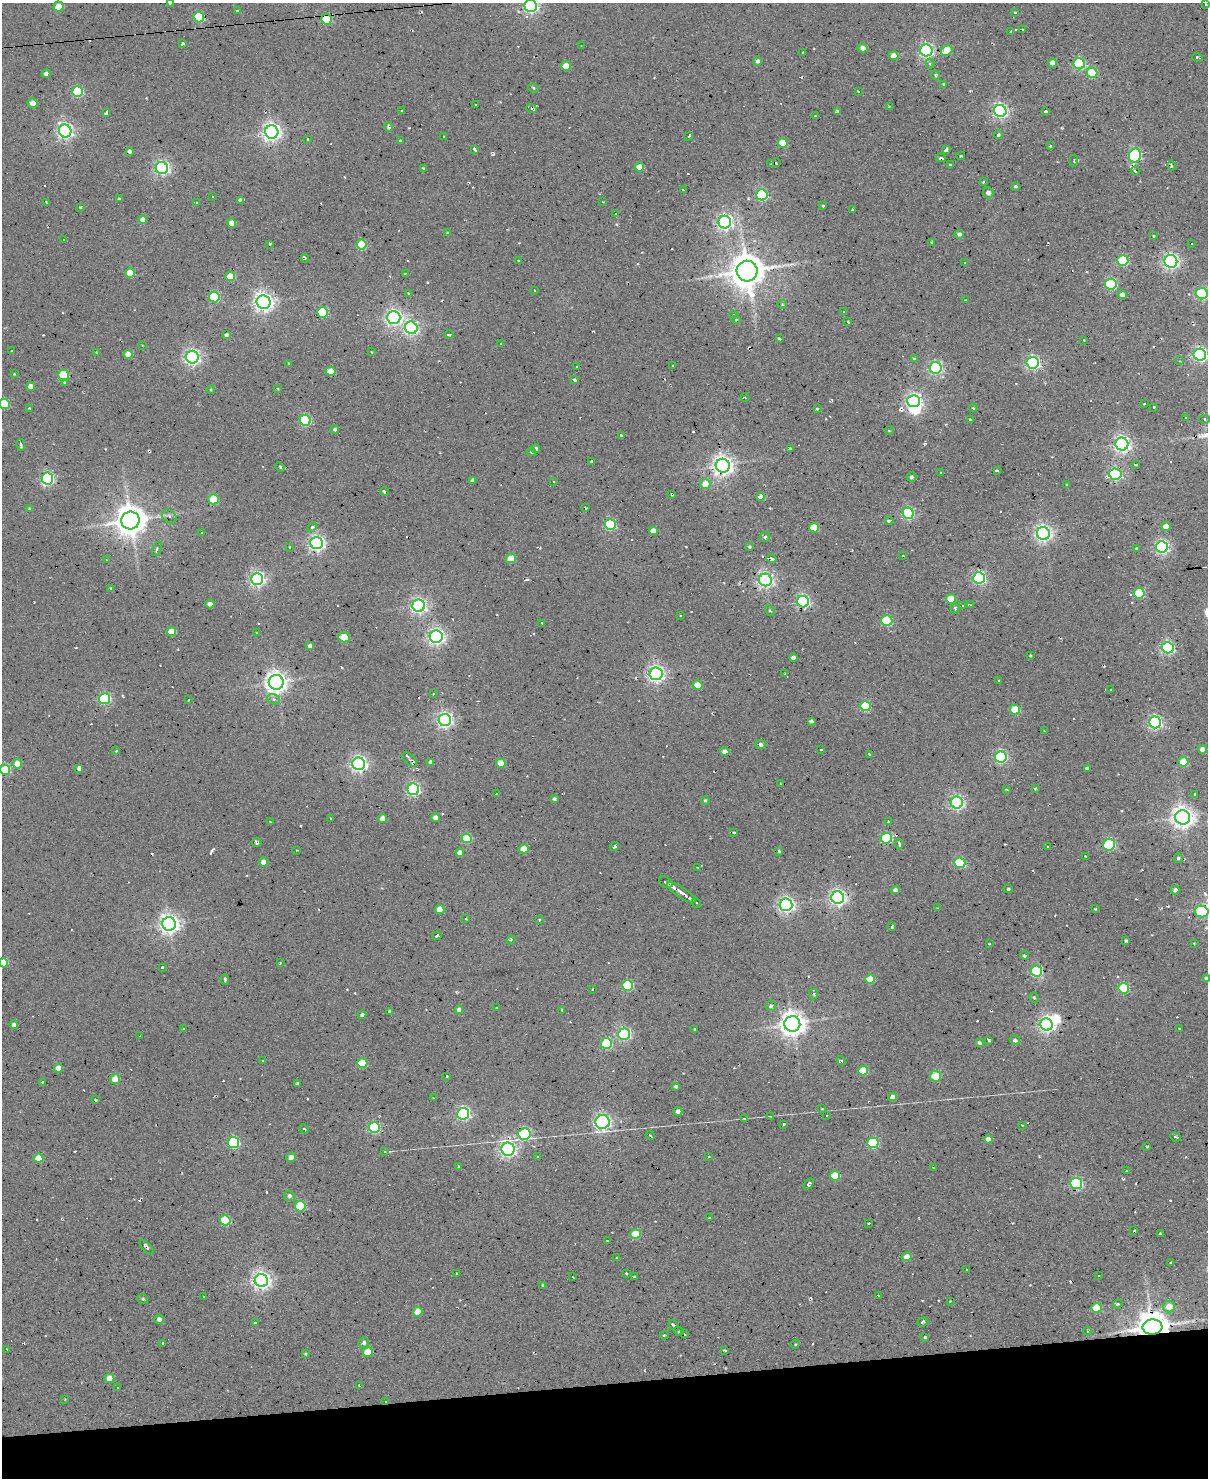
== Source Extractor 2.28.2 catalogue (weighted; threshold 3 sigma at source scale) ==
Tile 10 of 4 x 3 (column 2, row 3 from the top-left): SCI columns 1207-2412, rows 244-1719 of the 4825 x 4803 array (HDU 1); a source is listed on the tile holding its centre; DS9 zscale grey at full resolution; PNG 1210 x 1480 px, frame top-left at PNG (2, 3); each listed source drawn as its Kron ellipse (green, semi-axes under 4 px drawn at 4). Shown black and unused: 6% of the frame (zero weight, under 2 of 3 exposures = <1% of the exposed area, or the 3 px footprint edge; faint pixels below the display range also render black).
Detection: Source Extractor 2.28.2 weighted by HDU 2 'WHT'; one run over the whole footprint, this tile lists its part. Background 0.0779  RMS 0.12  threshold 0.537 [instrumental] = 3 sigma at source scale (4.5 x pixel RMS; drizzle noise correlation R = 1.50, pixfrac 1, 0.05/0.05 arcsec/px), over >= 5 px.
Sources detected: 487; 1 too faint to see at this stretch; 2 inside a brighter object's white glare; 41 cosmic-ray / hot-pixel residue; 1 long thin detection or spike segment (spike, bleed or trail) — neither listed nor drawn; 3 inside a brighter listed object's ellipse — not listed separately; the other 439 listed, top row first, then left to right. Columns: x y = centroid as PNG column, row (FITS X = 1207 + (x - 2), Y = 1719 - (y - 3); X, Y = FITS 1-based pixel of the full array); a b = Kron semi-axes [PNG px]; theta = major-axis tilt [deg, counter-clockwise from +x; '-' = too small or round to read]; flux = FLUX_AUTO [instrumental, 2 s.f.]
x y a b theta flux
170 3 3 3 - 22
1206 4 3 2 - 9.3
531 6 6 6 - 3300
58 7 5 5 - 250
238 11 3 3 - 28
1015 12 4 3 - 14
199 17 5 5 - 810
326 19 5 5 - 760
1023 30 3 3 - 22
1010 32 3 2 - 22
183 44 4 3 - 33
581 46 2 2 - 7.9
863 48 5 4 - 61
926 50 6 6 - 3000
947 50 6 5 - 300
803 52 3 2 - 6.9
893 56 5 4 - 120
1198 57 5 2 - 20
758 61 4 4 - 34
1052 63 4 4 - 81
930 64 5 4 - 18
1079 64 6 5 - 1500
566 66 5 4 - 220
1092 73 5 5 - 500
46 74 4 4 - 48
935 75 4 3 - 18
944 84 3 3 - 17
533 88 5 4 - 16
858 91 3 2 - 8.7
77 92 5 5 - 1100
32 103 5 4 - 100
476 105 3 2 - 9.5
889 106 4 3 - 9.1
531 108 5 3 - 19
402 111 3 2 - 11
838 111 4 3 - 16
1000 111 6 6 - 3500
1045 111 3 3 - 25
106 113 4 3 - 40
815 116 3 3 - 9.7
389 127 4 3 - 45
65 131 6 6 - 4100
272 132 7 6 - 6200
998 135 4 4 - 25
444 136 3 3 - 24
689 136 4 2 - 19
308 139 3 2 - 19
400 140 3 2 - 12
783 143 5 4 - 320
1050 146 3 3 - 16
475 150 4 3 - 25
946 150 4 3 - 68
130 151 4 3 - 41
1135 155 7 6 - 1800
961 156 4 2 - 14
941 158 5 2 - 19
1074 161 6 3 83 14
776 162 2 2 - 12
771 164 3 2 - 17
950 165 3 2 - 13
1171 165 5 2 - 16
639 167 5 4 - 140
162 168 6 6 - 3400
423 168 3 3 - 13
1135 171 5 3 - 30
983 182 3 3 - 13
1015 186 3 3 - 19
683 190 4 3 - 24
988 193 5 5 - 56
762 195 5 5 - 1600
212 196 2 2 - 9.3
120 199 3 3 - 20
240 200 4 3 - 23
46 202 3 2 - 11
603 202 3 2 - 7
197 203 3 2 - 14
823 206 3 3 - 17
80 207 3 2 - 11
852 210 4 3 - 28
616 214 4 3 - 20
143 220 4 4 - 87
725 222 6 6 - 4000
231 223 4 4 - 150
447 233 3 3 - 15
959 234 4 4 - 34
1153 236 3 2 - 10
64 240 3 3 - 17
932 242 3 3 - 15
270 244 3 3 - 28
361 244 5 5 - 580
1191 244 2 2 - 8.9
305 258 4 3 - 13
518 261 4 2 - 15
1123 261 5 5 - 900
1171 261 6 6 - 4000
965 263 3 2 - 9.4
747 271 10 10 - 30000
130 273 5 4 - 330
405 274 3 3 - 18
230 276 5 4 - 290
1111 284 6 5 - 1300
534 290 2 2 - 8.8
408 293 4 3 - 13
1202 294 6 5 - 1700
1122 295 4 4 - 84
214 297 5 5 - 900
965 300 3 2 - 12
264 302 7 6 - 7200
782 304 4 4 - 12
322 312 5 5 - 830
844 312 4 2 - 11
734 315 3 3 - 14
394 317 6 6 - 4400
736 320 4 3 - 16
848 322 3 2 - 20
411 328 6 6 - 2900
227 335 4 3 - 29
449 335 5 3 - 35
780 339 3 2 - 25
1084 340 3 3 - 10
501 344 3 2 - 19
142 345 2 2 - 11
11 351 3 3 - 20
372 352 3 2 - 6.6
96 353 3 3 - 13
128 354 4 4 - 160
1200 355 6 6 - 3600
192 357 6 6 - 4000
914 359 4 4 - 32
1180 361 3 3 - 8.6
288 363 3 2 - 11
1033 363 6 6 - 2800
673 366 3 3 - 24
577 367 3 3 - 18
935 368 6 6 - 2400
331 371 5 4 - 260
14 374 3 2 - 9.5
63 375 5 5 - 510
575 380 4 3 - 21
65 383 4 4 - 20
31 387 4 4 - 120
278 389 4 2 - 7.9
211 390 4 3 - 12
745 397 4 2 - 11
914 401 6 6 - 3900
5 404 5 5 - 580
1144 404 3 2 - 9.5
1154 407 3 3 - 17
29 408 3 3 - 14
973 408 4 3 - 11
817 409 4 3 - 12
1185 418 3 2 - 8.9
970 419 3 3 - 22
1204 419 5 4 - 21
305 420 5 5 - 1300
335 429 4 4 - 27
889 431 4 3 - 9.1
621 435 3 3 - 17
1122 444 6 6 - 5000
21 445 6 3 -81 35
790 448 3 3 - 19
536 449 4 4 - 38
531 452 5 3 - 18
592 461 3 2 - 13
1136 464 3 2 - 13
723 466 7 7 - 8500
280 467 5 3 - 14
997 471 3 2 - 22
941 472 3 2 - 12
1115 474 6 6 - 1800
911 477 5 4 - 30
47 479 6 5 - 2300
472 480 4 3 - 30
554 482 3 2 - 12
705 484 5 4 - 240
1067 485 3 2 - 16
384 492 4 3 - 25
672 495 4 2 - 14
761 497 4 4 - 80
213 499 5 5 - 630
585 507 3 2 - 15
29 509 3 3 - 16
908 513 6 5 - 1600
169 516 8 6 -39 38
130 520 9 9 - 23000
889 521 4 3 - 39
610 525 5 5 - 1200
1166 526 4 4 - 130
312 527 5 4 - 19
814 527 5 5 - 350
653 531 4 4 - 100
202 532 3 3 - 25
1043 533 6 6 - 4600
765 537 6 4 46 20
317 543 6 6 - 4400
289 547 3 2 - 11
749 547 3 3 - 16
1162 547 6 5 - 2900
1136 548 3 2 - 9.4
157 549 7 3 66 18
903 556 3 2 - 8.7
511 558 5 4 - 260
772 559 5 3 - 43
106 560 3 2 - 11
979 578 6 5 - 2400
257 579 6 6 - 3900
765 580 6 6 - 4400
110 588 2 2 - 9.3
1139 593 5 5 - 700
951 599 5 4 - 330
803 602 6 5 - 2200
210 604 4 4 - 51
971 605 4 2 - 9.3
419 606 6 6 - 4200
962 606 4 3 - 15
955 608 5 4 - 18
770 611 6 4 -60 17
680 616 3 2 - 11
887 621 5 5 - 920
542 623 3 3 - 13
171 632 5 4 - 240
256 633 3 2 - 6.7
344 637 6 5 - 450
436 637 6 6 - 4800
310 646 4 4 - 52
1168 648 6 5 - 2400
1030 655 3 3 - 16
793 657 4 4 - 55
656 674 6 6 - 4600
785 674 3 2 - 23
999 681 3 3 - 33
276 682 7 7 - 9700
697 685 5 4 - 180
1111 690 3 2 - 22
433 694 2 2 - 7.1
105 699 5 5 - 1400
273 699 6 5 - 33
188 700 3 3 - 17
865 706 5 5 - 860
1015 710 5 5 - 450
445 720 6 6 - 4200
811 721 4 3 - 25
1155 722 6 6 - 2800
1044 731 2 2 - 11
761 744 5 5 - 35
1202 749 4 4 - 71
821 750 3 3 - 17
116 751 3 2 - 10
725 751 4 4 - 80
870 754 3 3 - 26
1001 757 6 5 - 2100
410 759 9 5 -44 46
431 762 4 4 - 69
1183 762 5 4 - 440
501 763 5 4 - 230
17 764 5 4 - 240
359 764 6 6 - 4300
79 768 4 4 - 56
1087 769 4 4 - 37
5 770 5 5 - 590
780 783 2 2 - 10
413 789 6 6 - 2300
1006 789 4 3 - 12
1035 789 4 4 - 11
496 794 2 2 - 7.3
1195 794 3 3 - 29
554 799 4 3 - 27
705 800 4 4 - 21
957 803 6 6 - 2900
1183 817 7 7 - 10000
436 818 4 4 - 120
331 819 3 2 - 12
383 819 4 4 - 130
888 821 3 2 - 9.2
270 822 3 2 - 13
734 832 3 3 - 16
467 838 5 4 - 460
886 838 5 5 - 1200
257 842 5 3 - 26
899 844 5 3 - 32
1109 844 6 6 - 1500
614 847 5 3 - 32
1048 847 3 3 - 12
524 849 5 4 - 290
296 850 2 2 - 9.5
779 851 3 3 - 17
460 853 4 4 - 78
1085 856 3 2 - 7.8
1178 858 5 4 - 21
263 862 4 4 - 100
960 863 5 5 - 940
698 867 4 2 - 11
666 882 7 5 -28 41
1008 889 4 4 - 16
895 890 4 4 - 55
1175 890 4 4 - 45
681 892 17 5 -33 100
838 898 6 6 - 4500
696 903 5 3 - 17
786 905 6 6 - 4100
937 908 3 2 - 7.4
1095 909 3 2 - 12
440 910 5 4 - 190
1202 912 7 5 -12 740
466 919 3 2 - 13
539 920 3 3 - 21
169 924 7 6 - 7300
892 927 4 3 - 18
437 936 5 3 - 24
511 940 4 3 - 14
1126 941 4 3 - 27
1194 943 3 2 - 12
989 944 3 2 - 9.6
1024 955 4 3 - 15
3 963 5 4 - 270
280 963 4 2 - 12
162 967 3 3 - 22
1036 971 6 5 - 1600
1206 978 4 4 - 30
870 979 5 4 - 290
225 980 5 3 - 44
628 985 5 5 - 950
1124 988 5 5 - 940
593 990 3 3 - 32
813 994 5 4 - 23
1034 998 5 3 - 18
771 1006 5 5 - 27
497 1007 3 2 - 10
459 1010 4 4 - 55
562 1010 3 2 - 12
389 1011 4 3 - 35
362 1015 4 4 - 32
792 1024 8 7 - 14000
14 1025 4 4 - 42
1046 1025 6 6 - 4200
183 1029 3 2 - 18
1180 1029 3 2 - 10
695 1030 4 3 - 37
624 1034 6 5 - 2100
139 1036 2 2 - 9
989 1040 4 3 - 21
1015 1040 5 4 - 32
606 1043 5 5 - 990
979 1043 4 3 - 26
262 1060 3 2 - 14
841 1061 5 3 - 17
362 1063 5 5 - 450
58 1068 4 4 - 160
863 1071 5 4 - 490
447 1076 3 2 - 13
936 1076 5 5 - 410
115 1079 5 5 - 170
42 1082 3 3 - 14
297 1084 4 2 - 21
676 1086 4 3 - 28
892 1097 4 4 - 72
433 1098 2 2 - 7.6
95 1100 3 2 - 11
822 1109 4 3 - 12
678 1111 4 4 - 45
463 1114 6 6 - 2700
827 1116 3 2 - 9.7
771 1117 4 2 - 9.2
745 1118 4 3 - 21
602 1122 7 7 - 3600
784 1124 3 3 - 17
1022 1125 3 2 - 8.6
374 1127 5 5 - 1300
304 1129 5 3 - 16
524 1134 6 6 - 1600
650 1136 5 2 - 26
1175 1137 6 3 -25 18
988 1139 4 4 - 110
234 1143 5 5 - 1400
873 1143 5 5 - 1100
1146 1146 3 3 - 25
508 1149 7 6 - 4400
384 1152 3 3 - 72
291 1157 5 4 - 61
537 1157 3 2 - 10
709 1157 3 2 - 14
38 1158 5 4 - 270
458 1166 3 3 - 17
933 1167 3 2 - 8.5
1126 1171 3 3 - 13
835 1176 5 5 - 510
809 1184 6 3 51 28
1076 1184 6 5 - 1600
289 1196 5 5 - 32
300 1206 5 5 - 640
710 1218 3 2 - 15
225 1220 5 5 - 780
869 1223 3 2 - 10
1134 1231 3 3 - 29
636 1234 5 4 - 430
1160 1234 3 2 - 11
607 1241 2 2 - 9.4
147 1247 9 4 -48 46
616 1257 3 2 - 9
907 1257 4 4 - 160
1170 1263 3 3 - 16
967 1270 3 2 - 12
626 1273 3 2 - 14
457 1274 3 2 - 14
1099 1275 3 2 - 10
573 1277 3 2 - 7.4
634 1277 3 3 - 9.7
261 1281 7 6 - 6200
543 1285 3 3 - 19
878 1295 3 2 - 7.5
204 1296 3 2 - 10
143 1299 5 5 - 19
950 1301 2 2 - 6.5
1118 1304 5 4 - 20
1169 1307 6 6 - 180
1096 1308 5 5 - 390
418 1312 5 5 - 220
159 1319 5 4 - 46
255 1322 3 3 - 20
923 1322 5 2 - 18
674 1326 6 3 -50 49
1152 1327 10 7 4 25000
679 1331 5 2 - 26
1088 1331 4 3 - 11
685 1334 3 2 - 9.3
664 1335 4 3 - 20
925 1337 3 2 - 12
163 1343 3 3 - 32
364 1343 5 5 - 33
795 1344 5 4 - 11
7 1349 2 2 - 7
724 1350 4 2 - 15
368 1352 5 5 - 330
306 1354 4 3 - 13
109 1378 5 4 - 180
359 1385 4 2 - 13
118 1388 3 2 - 11
65 1399 2 2 - 7.5
386 1401 3 2 - 28
Overlapping masked pixels (flux is a lower limit): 3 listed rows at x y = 326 19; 1152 1327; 386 1401
Isophote crosses this tile's border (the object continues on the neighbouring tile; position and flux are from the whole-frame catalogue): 10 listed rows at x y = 170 3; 531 6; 1202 294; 1200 355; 5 404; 1204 419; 5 770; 1202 912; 3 963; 1206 978